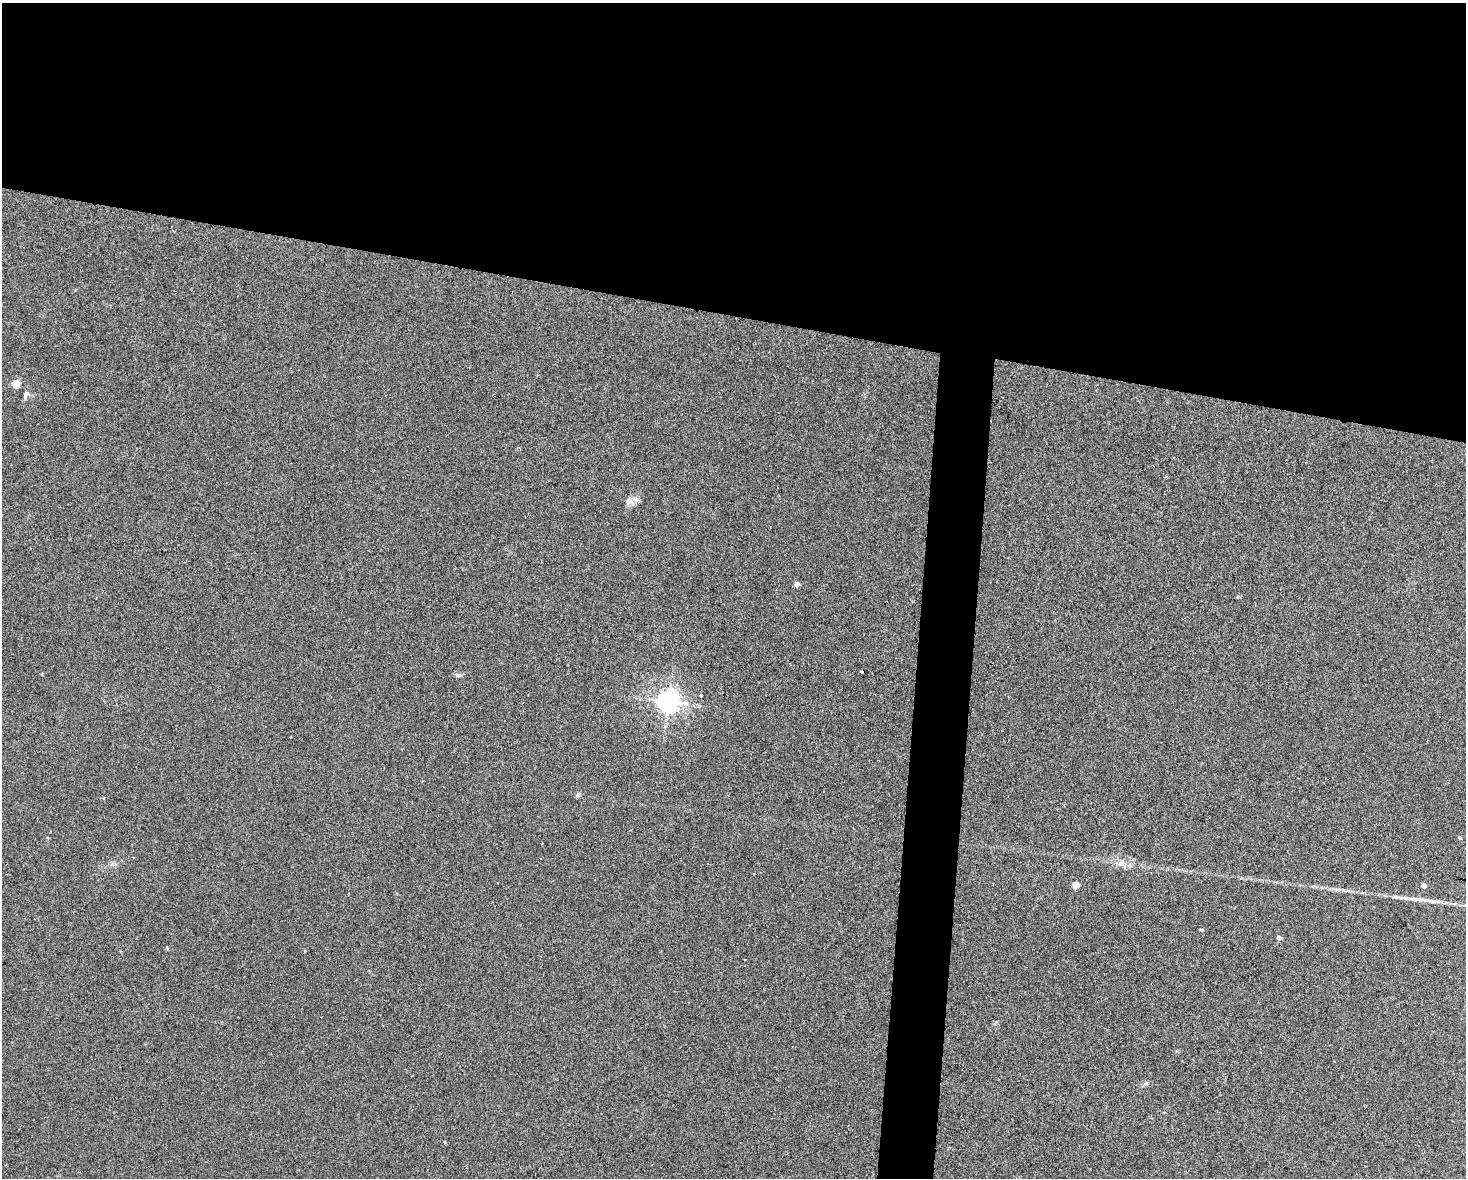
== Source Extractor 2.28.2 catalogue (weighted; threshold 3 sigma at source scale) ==
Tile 2 of 3 x 4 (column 2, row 1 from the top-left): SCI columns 1577-3040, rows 3542-4717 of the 4725 x 4717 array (HDU 1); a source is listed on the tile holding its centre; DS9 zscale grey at full resolution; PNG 1468 x 1180 px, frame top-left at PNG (2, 3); no overlay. Shown black and unused: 29% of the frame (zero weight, under 2 of 3 exposures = <1% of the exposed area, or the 3 px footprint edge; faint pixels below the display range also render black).
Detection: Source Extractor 2.28.2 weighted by HDU 2 'WHT'; one run over the whole footprint, this tile lists its part. Background 0.0324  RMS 0.0057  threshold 0.0256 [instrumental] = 3 sigma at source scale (4.5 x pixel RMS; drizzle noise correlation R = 1.50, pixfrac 1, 0.05/0.05 arcsec/px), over >= 5 px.
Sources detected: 15; all 15 listed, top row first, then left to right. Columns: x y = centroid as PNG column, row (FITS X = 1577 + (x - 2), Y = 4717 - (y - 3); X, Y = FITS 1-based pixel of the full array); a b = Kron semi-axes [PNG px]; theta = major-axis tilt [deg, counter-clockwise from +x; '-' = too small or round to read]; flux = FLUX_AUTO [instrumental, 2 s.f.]
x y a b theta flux
15 384 8 7 - 4.7
26 394 11 6 69 2
628 501 10 9 - 3.1
797 584 4 4 - 3.9
862 671 4 3 - 2.2
458 675 9 5 -8 1.4
701 695 4 3 - 0.85
668 701 7 7 - 400
578 794 7 5 59 1.2
1460 837 4 4 - 1.1
1076 885 4 4 - 11
1424 885 4 4 - 4.4
1279 937 4 4 - 2.6
1146 1083 7 5 16 1.3
445 1142 5 3 - 0.43